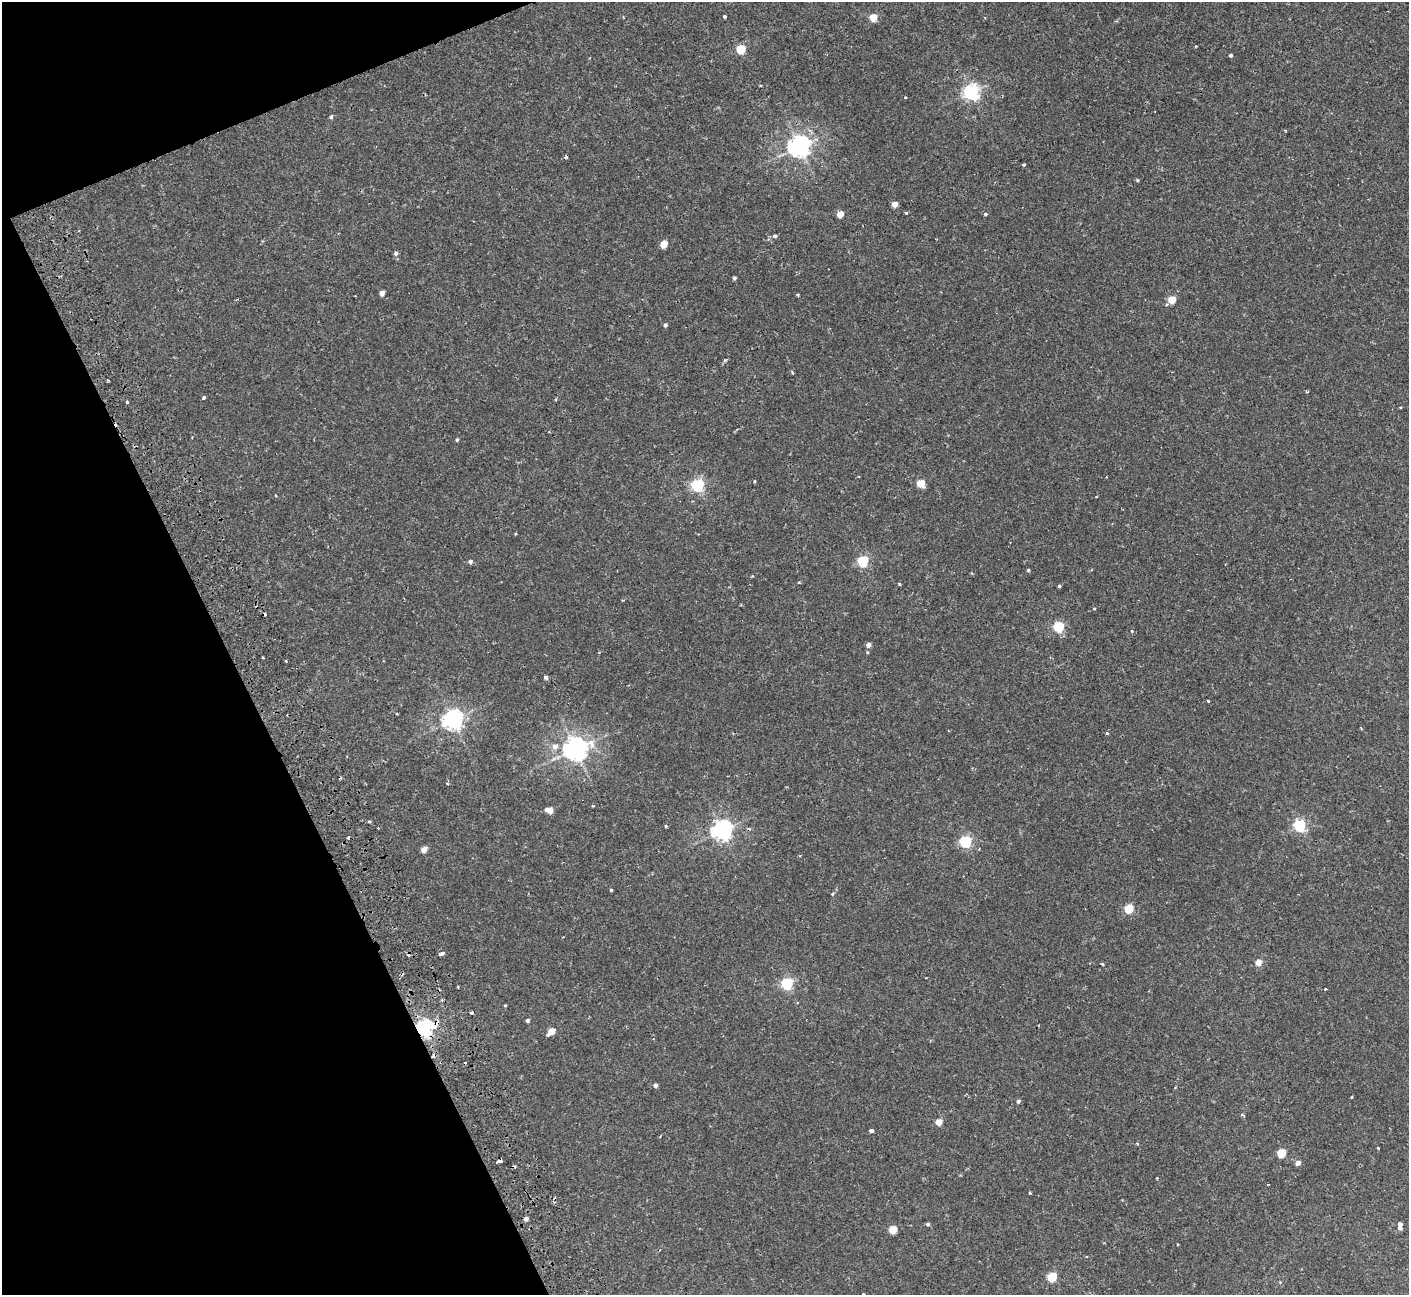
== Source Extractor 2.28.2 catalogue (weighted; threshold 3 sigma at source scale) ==
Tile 5 of 4 x 4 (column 1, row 2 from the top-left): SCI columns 54-1460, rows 2774-4066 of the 5737 x 5675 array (HDU 1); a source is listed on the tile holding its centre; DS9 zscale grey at full resolution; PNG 1411 x 1297 px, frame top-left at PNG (2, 2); no overlay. Shown black and unused: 20% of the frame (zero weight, under 2 of 3 exposures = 3% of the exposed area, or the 3 px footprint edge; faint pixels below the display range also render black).
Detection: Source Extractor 2.28.2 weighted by HDU 2 'WHT'; one run over the whole footprint, this tile lists its part. Background 0.0324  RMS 0.0027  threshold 0.0123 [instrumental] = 3 sigma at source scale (4.5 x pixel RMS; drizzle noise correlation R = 1.50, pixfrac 1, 0.05/0.05 arcsec/px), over >= 5 px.
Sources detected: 103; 8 cosmic-ray / hot-pixel residue — not listed; the other 95 listed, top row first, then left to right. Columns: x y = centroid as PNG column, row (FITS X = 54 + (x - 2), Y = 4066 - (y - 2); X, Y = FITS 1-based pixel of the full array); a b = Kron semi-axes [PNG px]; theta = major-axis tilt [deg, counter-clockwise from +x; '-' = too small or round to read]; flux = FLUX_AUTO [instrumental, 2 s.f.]
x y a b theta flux
724 17 3 3 - 0.38
873 17 5 4 - 5.9
741 49 5 5 - 13
1231 55 4 3 - 0.55
971 92 6 6 - 76
905 97 3 3 - 0.25
331 117 5 5 - 0.4
799 146 7 7 - 180
1024 164 3 3 - 0.51
1137 180 4 3 - 0.31
895 204 4 4 - 2.8
906 213 3 3 - 0.61
840 214 5 4 - 4.5
985 214 4 3 - 0.41
775 236 4 4 - 0.68
664 244 5 4 - 5.1
396 253 5 5 - 0.63
734 278 4 3 - 0.56
382 293 4 4 - 2
797 295 3 2 - 0.36
1172 300 5 4 - 7.4
1167 304 5 3 - 0.27
665 325 4 4 - 0.64
725 360 4 4 - 0.44
792 373 4 3 - 0.25
1307 392 3 3 - 0.34
204 398 4 4 - 0.37
127 402 3 3 - 0.7
1400 407 4 3 - 0.23
457 440 4 4 - 0.42
755 481 4 3 - 0.28
921 483 5 5 - 6.9
697 485 5 5 - 49
470 561 5 5 - 0.63
863 561 5 5 - 25
1028 570 4 3 - 0.38
799 583 4 2 - 0.25
900 584 3 3 - 0.58
1059 586 3 3 - 0.44
1094 608 4 2 - 0.19
1059 627 5 5 - 24
1132 631 3 3 - 0.21
868 645 5 4 - 1.3
263 657 3 2 - 0.34
286 661 3 2 - 0.25
546 677 4 3 - 1.6
1208 701 3 2 - 0.26
453 720 7 7 - 130
1107 733 3 3 - 0.42
555 746 7 6 - 1.4
575 749 8 7 - 230
447 784 4 3 - 0.25
593 806 3 3 - 0.29
549 810 6 4 -8 3.3
369 822 5 3 - 0.33
1299 825 5 5 - 42
666 826 4 3 - 0.31
722 831 7 6 - 140
966 842 5 5 - 37
424 849 5 4 - 2.4
611 890 3 3 - 0.6
832 894 5 3 - 0.25
1129 909 5 5 - 13
441 953 5 3 - 2
1259 963 4 4 - 3.9
1102 964 4 3 - 0.3
787 983 5 5 - 36
458 987 3 2 - 0.22
1325 989 3 3 - 0.42
505 1005 4 3 - 0.28
471 1013 3 3 - 0.85
528 1020 4 4 - 0.61
434 1026 10 8 7 2.8
423 1029 6 6 - 110
551 1031 6 4 41 4
655 1085 4 4 - 0.95
1351 1097 3 3 - 0.21
1018 1101 4 4 - 0.64
939 1122 5 4 - 4
872 1131 4 3 - 1.1
1378 1148 3 2 - 0.44
1281 1153 5 5 - 11
500 1161 5 3 - 1.4
1298 1163 4 4 - 1.8
1030 1193 3 3 - 0.96
526 1219 4 4 - 1.1
927 1224 4 4 - 0.51
1400 1224 4 4 - 1.2
1400 1228 4 4 - 0.96
893 1229 5 5 - 7.4
1177 1244 3 2 - 0.21
1087 1257 3 2 - 0.23
1052 1277 5 5 - 15
1280 1283 4 4 - 0.33
863 1294 3 3 - 0.29
Overlapping masked pixels (flux is a lower limit): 3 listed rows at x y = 434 1026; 423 1029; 500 1161
Isophote crosses this tile's border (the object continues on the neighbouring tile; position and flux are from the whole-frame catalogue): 1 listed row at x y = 863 1294